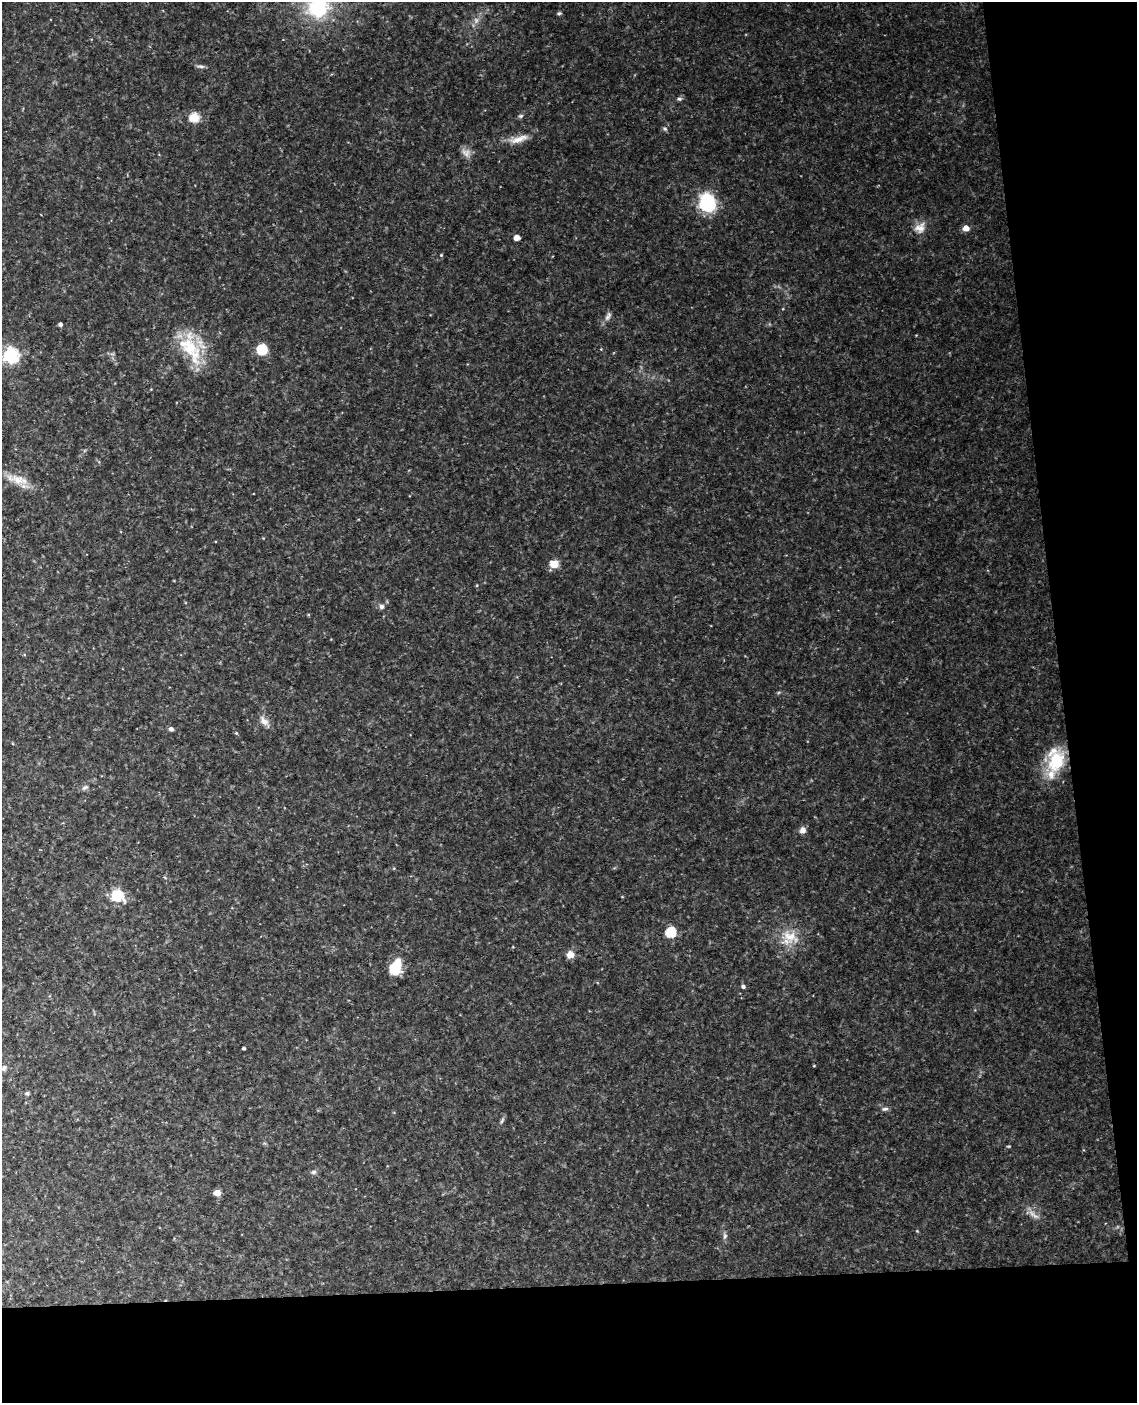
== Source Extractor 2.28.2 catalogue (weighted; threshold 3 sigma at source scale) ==
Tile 12 of 4 x 3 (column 4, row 3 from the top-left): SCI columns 3463-4597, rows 241-1641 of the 4653 x 4581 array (HDU 1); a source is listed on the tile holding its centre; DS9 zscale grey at full resolution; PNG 1139 x 1405 px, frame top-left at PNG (2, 2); no overlay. Shown black and unused: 15% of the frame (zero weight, under 3 of 4 exposures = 6% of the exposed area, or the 3 px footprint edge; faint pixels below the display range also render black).
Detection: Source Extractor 2.28.2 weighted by HDU 2 'WHT'; one run over the whole footprint, this tile lists its part. Background 0.11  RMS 0.0098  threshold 0.0442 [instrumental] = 3 sigma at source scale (4.5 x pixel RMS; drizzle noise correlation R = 1.50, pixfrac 1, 0.05/0.05 arcsec/px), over >= 5 px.
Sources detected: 51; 3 too faint to see at this stretch — not listed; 3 inside a brighter listed object's ellipse — not listed separately; the other 45 listed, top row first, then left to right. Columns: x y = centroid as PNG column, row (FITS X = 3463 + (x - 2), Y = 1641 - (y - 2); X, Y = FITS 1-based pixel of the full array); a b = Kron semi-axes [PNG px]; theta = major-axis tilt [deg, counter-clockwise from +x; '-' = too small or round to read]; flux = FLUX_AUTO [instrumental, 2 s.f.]
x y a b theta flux
317 8 28 24 8 76
559 13 6 4 2 1.6
200 66 12 4 -2 2.6
679 99 8 5 8 2.2
520 116 7 5 15 2.1
194 117 5 5 - 66
665 129 7 6 - 2.2
518 139 30 9 14 14
707 202 11 9 -72 120
920 228 18 14 43 11
966 228 5 5 - 12
517 237 5 5 - 6.5
441 255 4 4 - 1.1
608 316 14 7 63 4.4
60 324 4 4 - 3.4
190 348 49 19 -65 51
262 349 7 7 - 40
601 349 3 3 - 0.7
10 355 6 6 - 310
18 479 33 12 -16 19
554 564 9 8 - 12
477 585 5 3 - 0.76
381 607 7 7 - 3.3
264 721 17 8 -49 6.6
171 729 5 5 - 3.1
236 733 5 4 - 1.3
1056 762 32 19 64 49
85 787 10 6 26 2.9
802 830 8 7 - 4.8
117 895 10 9 - 37
670 932 5 5 - 89
790 937 29 18 -19 26
570 954 10 9 - 7
395 968 15 14 - 20
743 987 5 4 - 2.7
244 1048 3 3 - 2
4 1068 8 7 - 3
27 1093 7 5 -8 1.8
885 1109 9 6 13 2.9
1009 1146 6 3 0 0.93
313 1172 8 6 1 2.4
217 1193 5 5 - 19
1033 1214 21 7 -40 7.5
917 1231 4 4 - 0.81
725 1236 9 6 86 3
Isophote crosses this tile's border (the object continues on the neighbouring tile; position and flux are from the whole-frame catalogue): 2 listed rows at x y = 317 8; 10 355